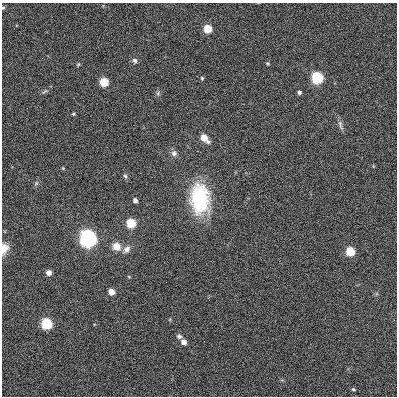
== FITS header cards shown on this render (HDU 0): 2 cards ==
NAXIS1  =                  395
NAXIS2  =                  394

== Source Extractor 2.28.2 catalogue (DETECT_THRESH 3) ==
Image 395 x 394 px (HDU 0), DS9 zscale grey, 1 PNG px = 1 image px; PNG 399 x 398 px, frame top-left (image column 1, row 394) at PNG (2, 3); no overlay
Background 2.88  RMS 0.11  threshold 0.319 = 3 sigma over >= 5 px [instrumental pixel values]
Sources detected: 32; all 32 listed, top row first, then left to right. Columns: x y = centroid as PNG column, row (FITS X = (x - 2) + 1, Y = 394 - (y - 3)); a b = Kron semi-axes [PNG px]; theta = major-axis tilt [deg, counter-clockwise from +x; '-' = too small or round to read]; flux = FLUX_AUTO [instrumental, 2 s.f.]
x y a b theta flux
3 8 4 4 - 8.2
207 29 6 5 - 160
135 60 7 6 - 17
78 64 6 4 2 8
268 64 6 3 -31 8
202 78 5 4 - 8.9
317 78 6 6 - 680
104 82 6 5 - 220
45 91 10 3 29 12
299 92 5 4 - 17
158 93 6 5 - 14
73 114 4 4 - 8.6
340 125 16 5 -74 27
204 138 8 5 -44 100
174 153 8 8 - 29
125 176 7 5 -59 14
36 183 8 4 54 13
200 199 35 22 -86 540
135 200 5 4 - 23
131 223 6 5 - 240
88 238 7 7 - 3100
116 246 10 9 - 75
4 249 13 8 74 61
127 249 11 8 46 38
350 251 6 5 - 240
49 272 5 5 - 38
129 277 5 3 - 6
111 292 5 5 - 68
46 323 6 6 - 470
179 336 6 5 - 19
184 342 6 5 - 39
353 389 4 3 - 8.2
At the frame edge (FLAGS 8, measured only in part): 2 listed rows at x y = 3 8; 4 249